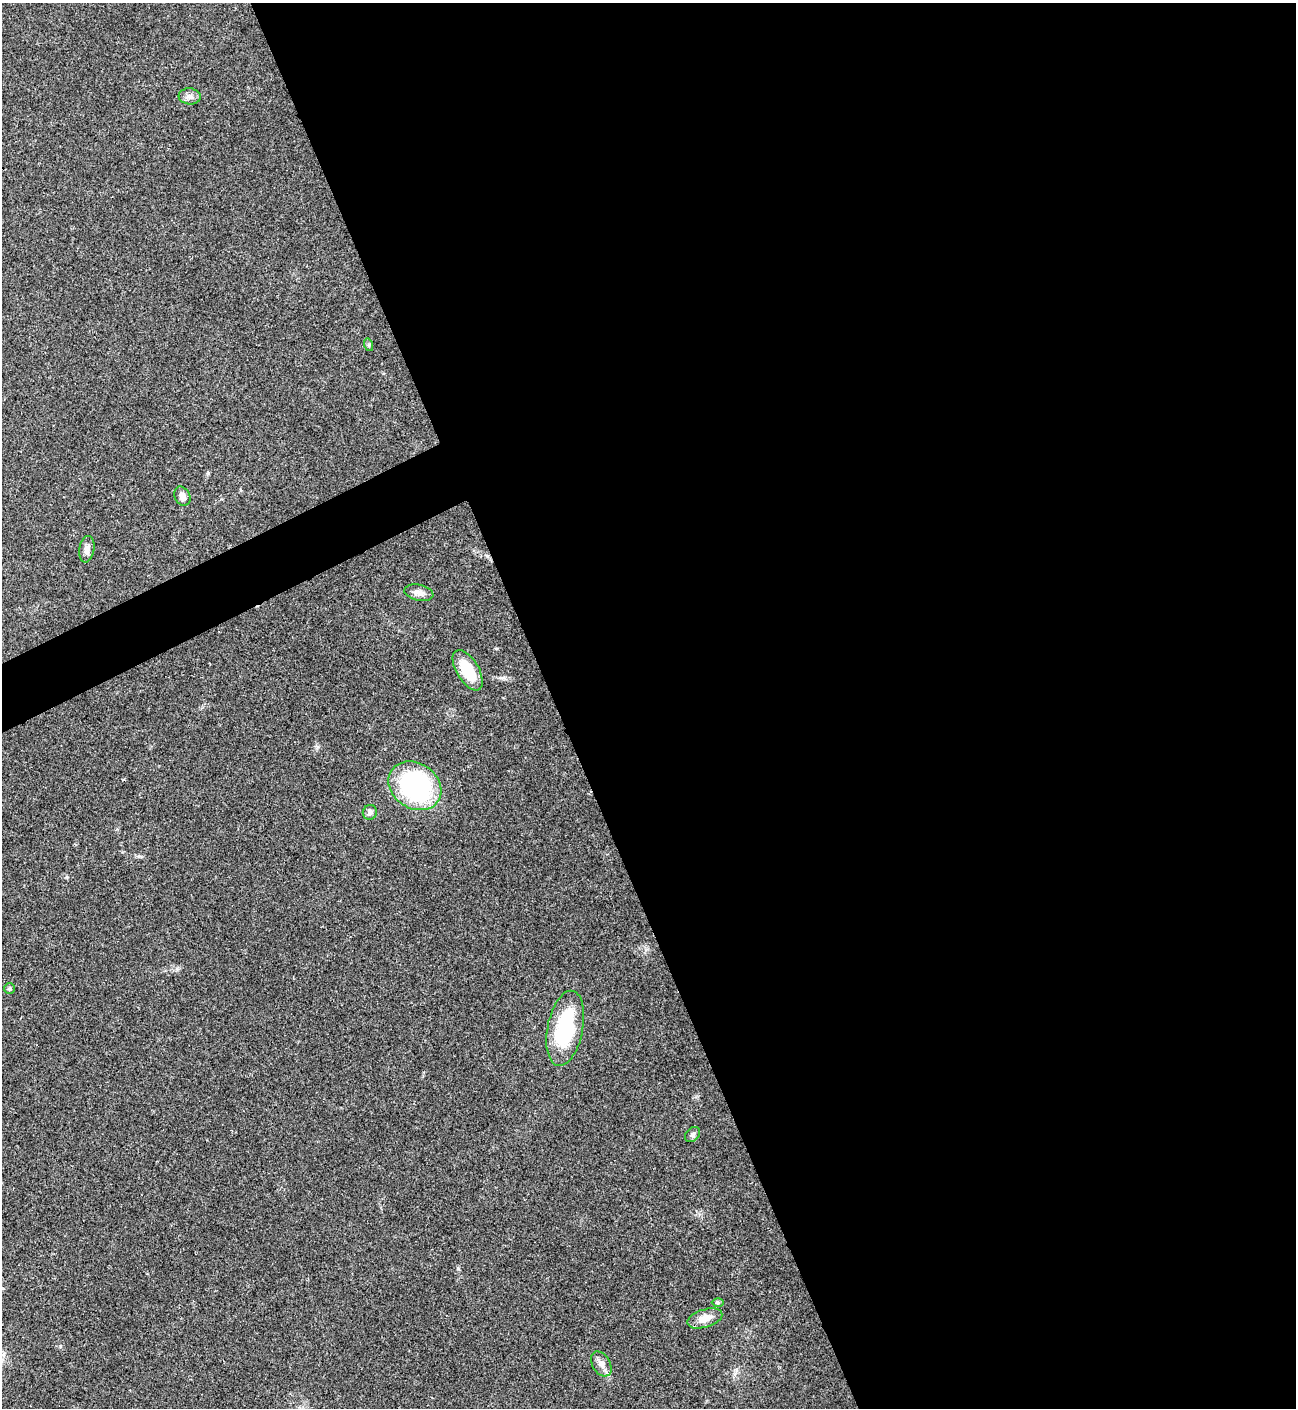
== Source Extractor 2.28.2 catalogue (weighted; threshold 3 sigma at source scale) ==
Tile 8 of 4 x 4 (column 4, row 2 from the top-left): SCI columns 4169-5462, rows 2817-4222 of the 5621 x 5633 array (HDU 1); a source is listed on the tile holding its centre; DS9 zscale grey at full resolution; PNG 1298 x 1410 px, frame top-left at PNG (2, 3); each listed source drawn as its Kron ellipse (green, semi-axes under 4 px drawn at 4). Shown black and unused: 59% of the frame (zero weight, under 3 of 4 exposures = <1% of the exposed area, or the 3 px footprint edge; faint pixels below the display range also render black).
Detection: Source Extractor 2.28.2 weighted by HDU 2 'WHT'; one run over the whole footprint, this tile lists its part. Background 0.0209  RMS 0.0041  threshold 0.0185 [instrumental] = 3 sigma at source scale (4.5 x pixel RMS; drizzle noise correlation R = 1.50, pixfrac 1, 0.05/0.05 arcsec/px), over >= 5 px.
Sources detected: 14; all 14 listed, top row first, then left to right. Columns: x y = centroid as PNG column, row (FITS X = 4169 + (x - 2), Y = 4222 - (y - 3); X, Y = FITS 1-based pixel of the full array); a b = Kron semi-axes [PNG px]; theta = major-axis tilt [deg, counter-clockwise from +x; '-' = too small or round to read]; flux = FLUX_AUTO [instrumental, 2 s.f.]
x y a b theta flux
190 96 11 8 -6 2
369 345 6 4 -72 0.59
182 496 10 7 -62 2.3
87 549 13 7 79 2.3
419 593 15 8 -12 2.6
468 670 22 11 -59 13
415 786 28 22 -33 68
370 812 7 7 - 1.4
9 989 5 5 - 0.75
565 1028 38 17 79 31
693 1134 8 6 46 1.2
718 1303 6 4 0 0.6
705 1318 18 9 17 4.5
601 1364 13 9 -59 2.6
Unlisted compact peaks at least as high as the median listed source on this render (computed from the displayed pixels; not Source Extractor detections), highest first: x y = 60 1346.